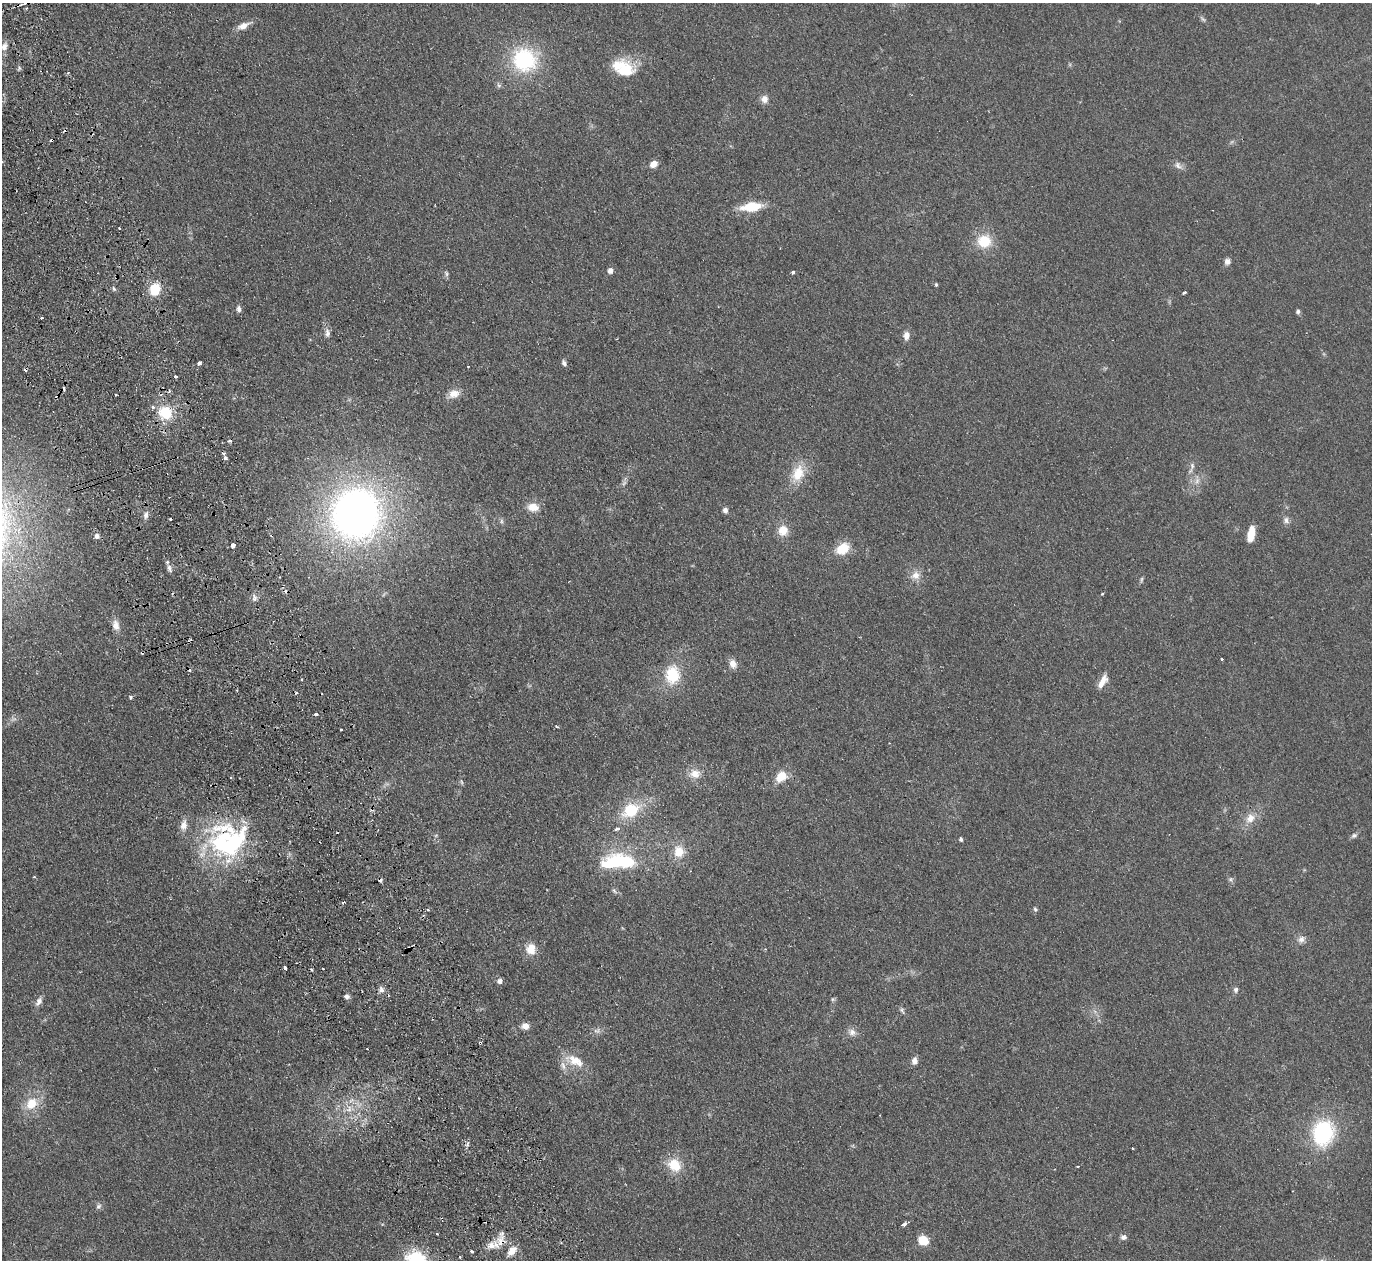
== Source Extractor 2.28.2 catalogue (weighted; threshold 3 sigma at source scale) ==
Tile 11 of 4 x 4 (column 3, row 3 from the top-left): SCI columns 2795-4164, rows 1562-2819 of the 5589 x 5512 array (HDU 1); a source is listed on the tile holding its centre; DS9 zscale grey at full resolution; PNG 1374 x 1262 px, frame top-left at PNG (2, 3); no overlay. Shown black and unused: <1% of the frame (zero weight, under 2 of 3 exposures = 3% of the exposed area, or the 3 px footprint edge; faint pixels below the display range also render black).
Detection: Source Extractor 2.28.2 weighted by HDU 2 'WHT'; one run over the whole footprint, this tile lists its part. Background 0.108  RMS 0.01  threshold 0.0448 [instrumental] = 3 sigma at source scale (4.5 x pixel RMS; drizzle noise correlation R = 1.50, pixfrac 1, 0.05/0.05 arcsec/px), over >= 5 px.
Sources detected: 140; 2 too faint to see at this stretch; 1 inside a brighter object's white glare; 19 cosmic-ray / hot-pixel residue — not listed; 6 inside a brighter listed object's ellipse — not listed separately; the other 112 listed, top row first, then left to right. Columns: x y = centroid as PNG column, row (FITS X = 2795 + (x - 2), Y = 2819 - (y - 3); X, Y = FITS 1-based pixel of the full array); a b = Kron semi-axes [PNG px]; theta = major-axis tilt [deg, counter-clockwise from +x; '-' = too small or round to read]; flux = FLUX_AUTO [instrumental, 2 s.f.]
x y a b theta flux
23 4 9 3 21 2.5
27 8 3 2 - 1.5
243 26 15 8 25 7.8
4 47 10 7 72 5.7
524 60 27 26 - 80
19 68 7 3 61 1.5
625 69 25 22 -26 32
765 99 10 8 -90 5.7
653 164 9 7 31 7.3
1178 165 12 8 -43 4.3
751 207 22 10 8 28
984 241 16 15 - 25
1227 261 8 8 - 3.7
610 271 5 5 - 5.1
793 272 4 3 - 2.9
446 273 8 4 -64 1.9
936 285 4 4 - 1.3
114 289 7 5 -73 1.8
155 289 12 10 75 24
1184 293 4 3 - 2.4
239 309 8 5 -82 2.9
1298 312 6 5 - 2.1
41 318 4 2 - 0.8
327 333 12 7 -88 4.2
906 335 10 7 83 6.3
199 363 4 3 - 8.9
564 363 8 6 -63 2.7
175 376 3 3 - 2.8
454 394 15 11 18 9.4
116 395 3 3 - 1.6
165 413 15 14 - 30
225 458 3 3 - 5.8
1192 466 11 6 83 3.8
798 473 24 15 73 22
1197 481 9 6 70 4.1
533 507 14 10 -7 11
725 510 7 6 - 3.4
356 513 42 40 72 540
146 515 11 7 77 4.2
170 519 3 3 - 1.6
1286 520 10 7 -75 3.7
501 521 7 4 -90 1.8
783 530 12 11 - 13
1251 534 17 7 80 14
97 536 6 5 - 4.3
233 545 4 3 - 14
843 549 15 11 34 21
169 569 12 6 -75 3.8
916 575 13 11 16 8.7
1141 579 9 3 76 1.6
1102 593 3 3 - 1.8
254 598 12 6 86 4
116 625 14 9 -78 7.6
1222 659 3 3 - 2
733 664 11 8 -60 7.1
672 675 21 16 85 35
301 680 2 2 - 1.2
1102 682 17 7 60 9.7
130 697 4 4 - 1.9
316 714 3 3 - 3.3
556 727 6 3 -19 1
341 730 3 3 - 2.6
695 774 15 12 -7 11
781 776 15 11 40 15
461 782 8 3 -76 1.4
630 810 14 11 29 42
1250 818 14 11 42 11
183 825 15 9 80 7.6
617 829 5 4 - 2.8
1354 835 8 6 21 2.5
961 839 5 4 - 2
233 842 55 31 48 110
679 852 14 13 - 16
615 861 25 14 15 62
34 877 3 3 - 0.84
1231 879 7 6 - 2
614 891 8 5 -37 2.3
343 902 3 2 - 2
1035 909 6 5 - 1.8
428 910 4 2 - 0.9
1301 939 10 8 33 4.9
531 949 14 13 - 12
285 968 4 3 - 6.6
500 981 6 6 - 3.6
381 989 9 7 -63 3.7
1236 990 7 6 - 2.6
347 996 6 5 - 3.3
833 999 6 5 - 1.5
39 1001 12 7 60 4.7
902 1010 7 6 - 2.2
525 1026 8 7 - 6.4
597 1031 10 7 -2 3.7
852 1032 11 10 - 5.5
480 1043 3 3 - 4
574 1060 23 14 -35 19
914 1061 8 7 - 5
32 1104 15 13 45 20
349 1109 10 5 79 4.7
1323 1133 24 19 79 90
468 1144 6 4 71 1.9
1133 1148 3 3 - 3
674 1165 17 14 -47 22
1078 1166 3 2 - 1.2
98 1206 9 7 44 2.7
904 1224 4 3 - 4.7
1123 1237 7 7 - 3.4
500 1241 17 9 79 10
923 1241 8 7 - 26
512 1250 14 8 45 8.5
471 1251 3 3 - 3.5
460 1257 3 2 - 0.74
416 1259 26 19 -13 45
Overlapping masked pixels (flux is a lower limit): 2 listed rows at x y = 480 1043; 500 1241
Isophote crosses this tile's border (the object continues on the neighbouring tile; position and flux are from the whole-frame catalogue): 2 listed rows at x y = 23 4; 416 1259